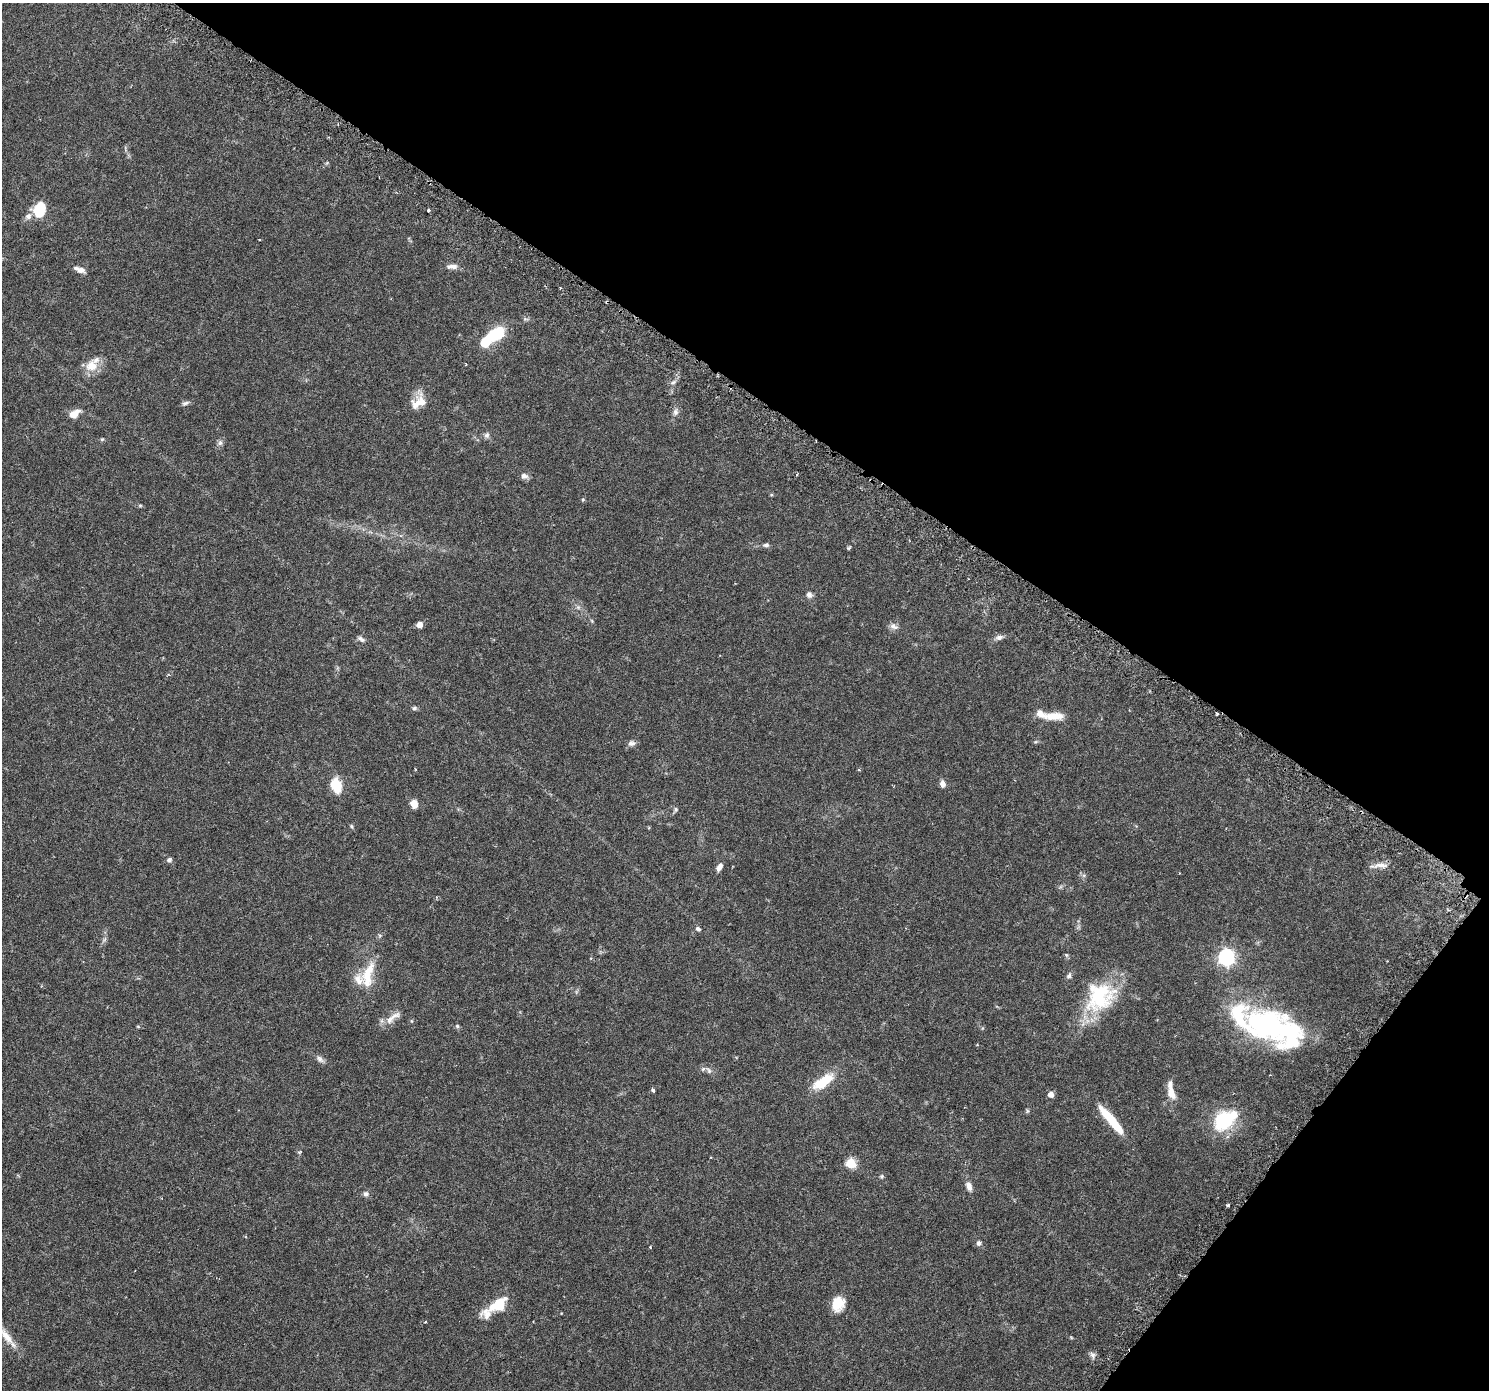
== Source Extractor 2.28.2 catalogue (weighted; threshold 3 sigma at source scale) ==
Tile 8 of 4 x 4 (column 4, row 2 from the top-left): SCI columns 4515-6001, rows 3028-4415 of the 6063 x 6119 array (HDU 1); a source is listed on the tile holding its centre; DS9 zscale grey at full resolution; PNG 1491 x 1392 px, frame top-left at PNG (2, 3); no overlay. Shown black and unused: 33% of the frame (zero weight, under 3 of 6 exposures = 4% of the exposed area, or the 3 px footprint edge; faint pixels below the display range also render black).
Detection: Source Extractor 2.28.2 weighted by HDU 2 'WHT'; one run over the whole footprint, this tile lists its part. Background 0.0539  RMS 0.0027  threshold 0.0108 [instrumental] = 3 sigma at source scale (4.09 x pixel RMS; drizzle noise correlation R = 1.36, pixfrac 0.8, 0.0396/0.0396 arcsec/px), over >= 5 px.
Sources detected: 93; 3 inside a brighter object's white glare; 2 cosmic-ray / hot-pixel residue — not listed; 10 inside a brighter listed object's ellipse — not listed separately; the other 78 listed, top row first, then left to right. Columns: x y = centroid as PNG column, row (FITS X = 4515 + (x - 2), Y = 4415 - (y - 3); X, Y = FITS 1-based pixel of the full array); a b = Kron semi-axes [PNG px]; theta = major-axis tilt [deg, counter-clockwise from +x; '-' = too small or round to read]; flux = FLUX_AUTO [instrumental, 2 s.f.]
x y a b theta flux
39 210 12 9 69 9.4
429 210 3 3 - 0.37
28 216 10 7 45 1
452 266 16 7 1 1.2
80 270 11 7 -15 1.3
495 335 17 9 31 12
466 364 4 2 - 0.15
91 366 18 16 44 3.3
673 382 7 5 43 0.58
185 403 11 5 24 0.6
415 405 34 12 68 3
675 412 10 7 78 0.93
74 414 14 8 36 2.2
487 435 8 7 - 0.69
102 439 5 4 - 0.29
220 443 8 7 - 0.7
797 474 4 3 - 0.24
524 476 9 7 -10 0.95
771 495 5 3 - 0.23
583 499 5 4 - 0.28
140 506 6 4 0 0.29
766 545 7 5 5 0.6
849 548 6 4 23 0.31
809 595 8 7 - 0.86
578 607 7 5 -45 0.5
592 621 6 4 -71 0.26
419 625 6 5 - 1.3
894 626 12 7 -18 1.1
999 637 10 6 17 0.9
361 639 10 5 -39 0.65
414 708 6 5 - 0.47
1217 713 4 3 - 0.22
1054 716 28 9 0 3.7
1035 742 6 4 18 0.28
632 743 11 7 11 0.86
415 769 4 2 - 0.17
859 770 3 3 - 0.3
942 784 8 6 -81 1.2
336 785 14 9 -72 6.1
414 803 7 6 - 2.9
675 810 8 5 57 0.48
351 826 6 4 -73 0.32
169 860 6 6 - 0.66
1381 865 23 6 2 1.5
719 867 11 6 63 1.2
698 929 7 5 -37 0.56
104 939 10 3 50 0.44
1066 955 6 5 - 0.34
1226 957 7 7 - 71
368 974 37 14 73 6.6
1099 999 44 38 15 17
392 1017 29 8 35 2.3
412 1021 6 3 -70 0.23
1265 1023 62 36 -19 42
138 1026 5 3 - 0.22
457 1026 5 5 - 0.37
320 1059 13 7 -35 0.92
709 1070 10 6 -52 0.75
823 1081 28 11 34 6.8
653 1090 6 4 -63 0.36
1171 1093 13 8 -72 2.7
1051 1094 5 5 - 1.7
1027 1111 6 4 90 0.32
1111 1120 41 8 -50 7.1
1224 1120 25 21 45 13
300 1152 7 4 27 0.3
851 1163 5 5 - 13
881 1176 6 5 - 0.35
969 1186 12 7 -70 1.3
366 1194 7 6 - 0.8
1228 1205 4 3 - 0.3
979 1243 6 6 - 0.63
650 1247 3 3 - 0.21
838 1304 16 13 68 4.7
498 1305 22 11 31 7.5
425 1322 3 2 - 0.2
6 1336 29 9 -53 3.9
1093 1355 10 6 -52 0.78
Isophote crosses this tile's border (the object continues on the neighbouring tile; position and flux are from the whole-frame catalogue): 1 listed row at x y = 6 1336